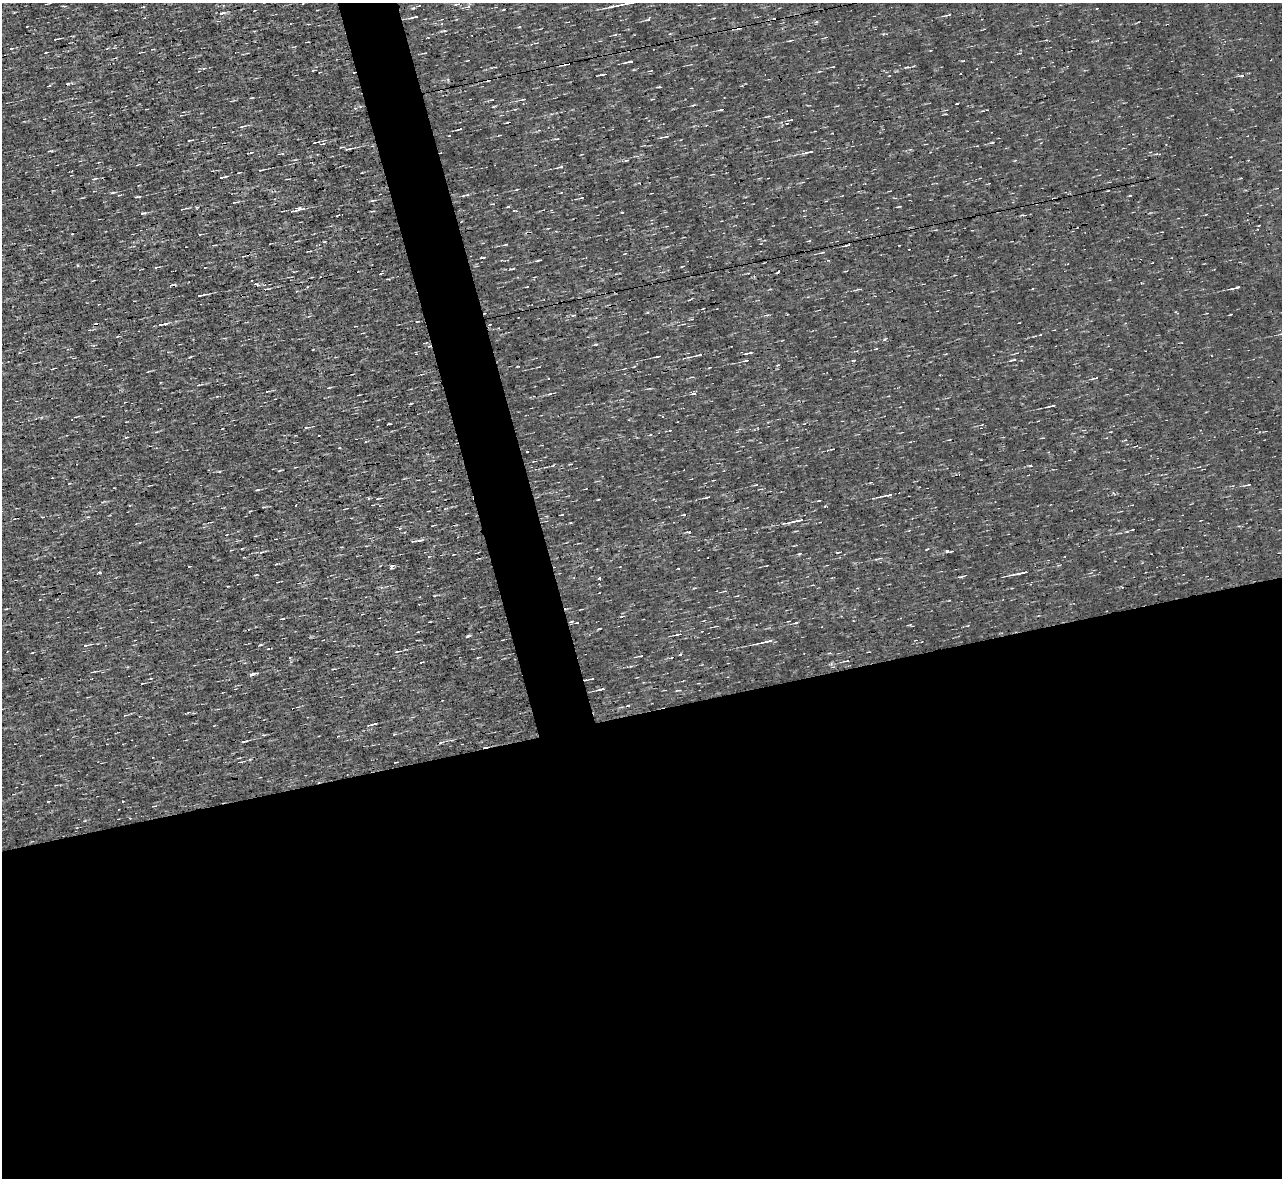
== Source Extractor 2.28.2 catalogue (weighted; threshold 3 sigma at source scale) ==
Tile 15 of 4 x 4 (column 3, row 4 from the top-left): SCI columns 2559-3838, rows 145-1320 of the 5117 x 5112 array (HDU 1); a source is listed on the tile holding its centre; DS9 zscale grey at full resolution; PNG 1284 x 1180 px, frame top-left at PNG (2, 3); no overlay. Shown black and unused: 43% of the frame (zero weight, under 3 of 4 exposures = <1% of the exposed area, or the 3 px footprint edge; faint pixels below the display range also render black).
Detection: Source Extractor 2.28.2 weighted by HDU 2 'WHT'; one run over the whole footprint, this tile lists its part. Background 0.00314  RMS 0.044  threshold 0.2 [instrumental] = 3 sigma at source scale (4.5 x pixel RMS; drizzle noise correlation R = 1.50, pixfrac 1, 0.05/0.05 arcsec/px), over >= 5 px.
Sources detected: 158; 8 cosmic-ray / hot-pixel residue — not listed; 3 inside a brighter listed object's ellipse — not listed separately; the other 147 listed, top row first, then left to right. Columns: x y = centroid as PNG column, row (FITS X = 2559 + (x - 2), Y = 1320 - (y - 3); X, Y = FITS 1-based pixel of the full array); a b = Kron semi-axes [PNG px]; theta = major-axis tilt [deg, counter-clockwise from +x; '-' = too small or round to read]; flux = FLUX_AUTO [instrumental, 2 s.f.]
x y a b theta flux
629 3 27 3 11 44
468 6 8 5 26 10
221 13 7 2 22 9.8
947 15 10 3 19 7.4
414 17 11 3 12 15
648 19 8 3 44 6.1
816 22 5 4 - 5.6
308 24 3 2 - 3.2
444 31 9 3 10 6.1
615 35 7 3 9 5.8
56 39 6 2 14 5
791 40 9 2 14 6
11 48 5 3 - 4.8
152 49 4 2 - 3.3
46 52 3 2 - 3.3
631 61 7 3 12 33
906 67 8 3 13 6.3
204 68 5 3 - 4.4
603 74 8 2 11 9.1
1241 76 11 3 6 11
659 87 5 3 - 4.7
252 98 4 2 - 3.8
523 99 10 3 12 8
491 100 5 3 - 4.4
957 104 3 2 - 6
693 105 5 3 - 6
355 108 4 3 - 4.9
720 110 6 3 11 7.3
791 120 5 3 - 5.1
787 123 4 2 - 4.1
242 126 10 2 16 7.2
459 129 6 2 12 7.4
449 135 3 2 - 2.7
666 137 10 3 9 8.6
557 139 6 3 13 5.2
190 140 6 2 8 4.5
316 142 9 2 7 5.7
992 143 5 3 - 4.5
341 147 6 2 3 4.4
348 149 8 3 11 8.4
50 151 7 2 6 6.1
251 152 7 3 11 6.2
809 152 15 4 12 18
627 160 7 4 7 6.3
535 165 3 2 - 3.2
560 167 12 3 14 9.2
261 170 4 3 - 5
225 176 6 3 10 6.7
94 179 8 2 11 6.8
517 189 5 2 - 3.7
113 192 7 3 6 7.4
380 194 3 2 - 2.9
467 195 5 3 - 5.4
136 197 4 3 - 4.4
582 198 5 3 - 4.3
373 200 8 3 7 7.7
899 207 5 2 - 4.2
182 209 4 2 - 3.2
296 210 13 4 21 19
143 213 6 3 16 8.3
809 241 5 3 - 4.1
324 242 4 3 - 3.3
506 244 6 2 19 4.5
823 252 5 3 - 4.7
482 258 5 2 - 5
539 260 5 2 - 5.9
682 266 3 2 - 3.5
156 267 6 3 17 5.2
205 268 3 2 - 2.8
512 269 6 3 9 5.4
381 273 4 3 - 4.5
256 284 8 4 -6 9.4
1233 288 8 3 10 10
201 295 10 2 13 13
99 304 3 2 - 3.1
691 319 5 3 - 4.4
163 324 14 4 7 16
1040 335 3 2 - 3.2
595 344 6 3 10 5.2
876 349 4 2 - 3.1
699 355 8 3 13 9.1
658 356 7 2 10 8.7
746 360 8 3 13 8
1013 360 9 3 5 7.7
853 361 5 3 - 4.1
518 366 3 2 - 3.3
1095 378 9 3 13 6.6
198 385 5 3 - 6
329 388 4 3 - 4.2
267 391 5 2 - 4.4
694 393 6 4 15 8.4
549 394 5 3 - 5.7
1051 406 10 3 14 12
389 424 3 2 - 4.8
309 427 7 3 9 6.6
222 429 3 2 - 2.6
319 435 2 2 - 3.4
126 437 5 2 - 4.4
1136 446 4 2 - 3.4
339 448 3 2 - 4.1
527 451 3 2 - 3.6
871 482 4 3 - 3.6
756 485 5 3 - 5.1
1248 485 11 2 8 7.3
257 490 5 3 - 5
890 495 6 3 21 14
707 497 5 2 - 7.6
378 499 8 3 11 6.6
818 501 5 3 - 3.6
264 507 5 3 - 4.5
562 515 3 2 - 3.5
796 521 28 4 12 34
1132 530 4 2 - 3.1
413 541 9 3 9 9.5
927 549 4 2 - 4.1
947 551 5 3 - 5.2
262 552 7 3 12 6.9
838 553 5 3 - 5.2
799 554 6 3 30 5.4
429 556 4 3 - 3.5
244 557 3 2 - 4
189 566 3 2 - 3.2
99 572 5 3 - 5.4
1020 573 22 3 12 28
599 578 3 3 - 12
695 588 6 2 5 4.6
599 593 3 2 - 2.8
737 596 5 2 - 3.5
571 622 7 4 16 11
796 623 5 3 - 6.3
599 629 4 2 - 3.4
678 634 8 3 15 7.3
468 636 6 4 27 6.8
766 642 19 3 13 27
86 645 7 4 12 10
397 652 8 3 11 7
829 653 4 4 - 4.3
680 654 4 3 - 3.7
846 661 7 2 8 6.2
421 662 3 2 - 4.4
333 669 4 2 - 3.9
252 674 8 3 16 12
592 679 7 2 10 4.6
601 689 10 3 10 13
370 725 8 3 18 9.4
244 741 8 3 13 7.5
441 742 6 3 9 6.3
Overlapping masked pixels (flux is a lower limit): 1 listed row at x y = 571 622
Isophote crosses this tile's border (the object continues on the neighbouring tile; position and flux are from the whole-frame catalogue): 1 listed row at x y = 629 3
Unlisted compact peaks at least as high as the median listed source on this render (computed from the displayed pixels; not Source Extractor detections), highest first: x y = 391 567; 689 532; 884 339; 622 212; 78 265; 961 577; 519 27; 260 645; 1030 466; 123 801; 507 122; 825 506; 508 207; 883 34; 1127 531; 831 664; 394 734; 598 499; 368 498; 220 471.